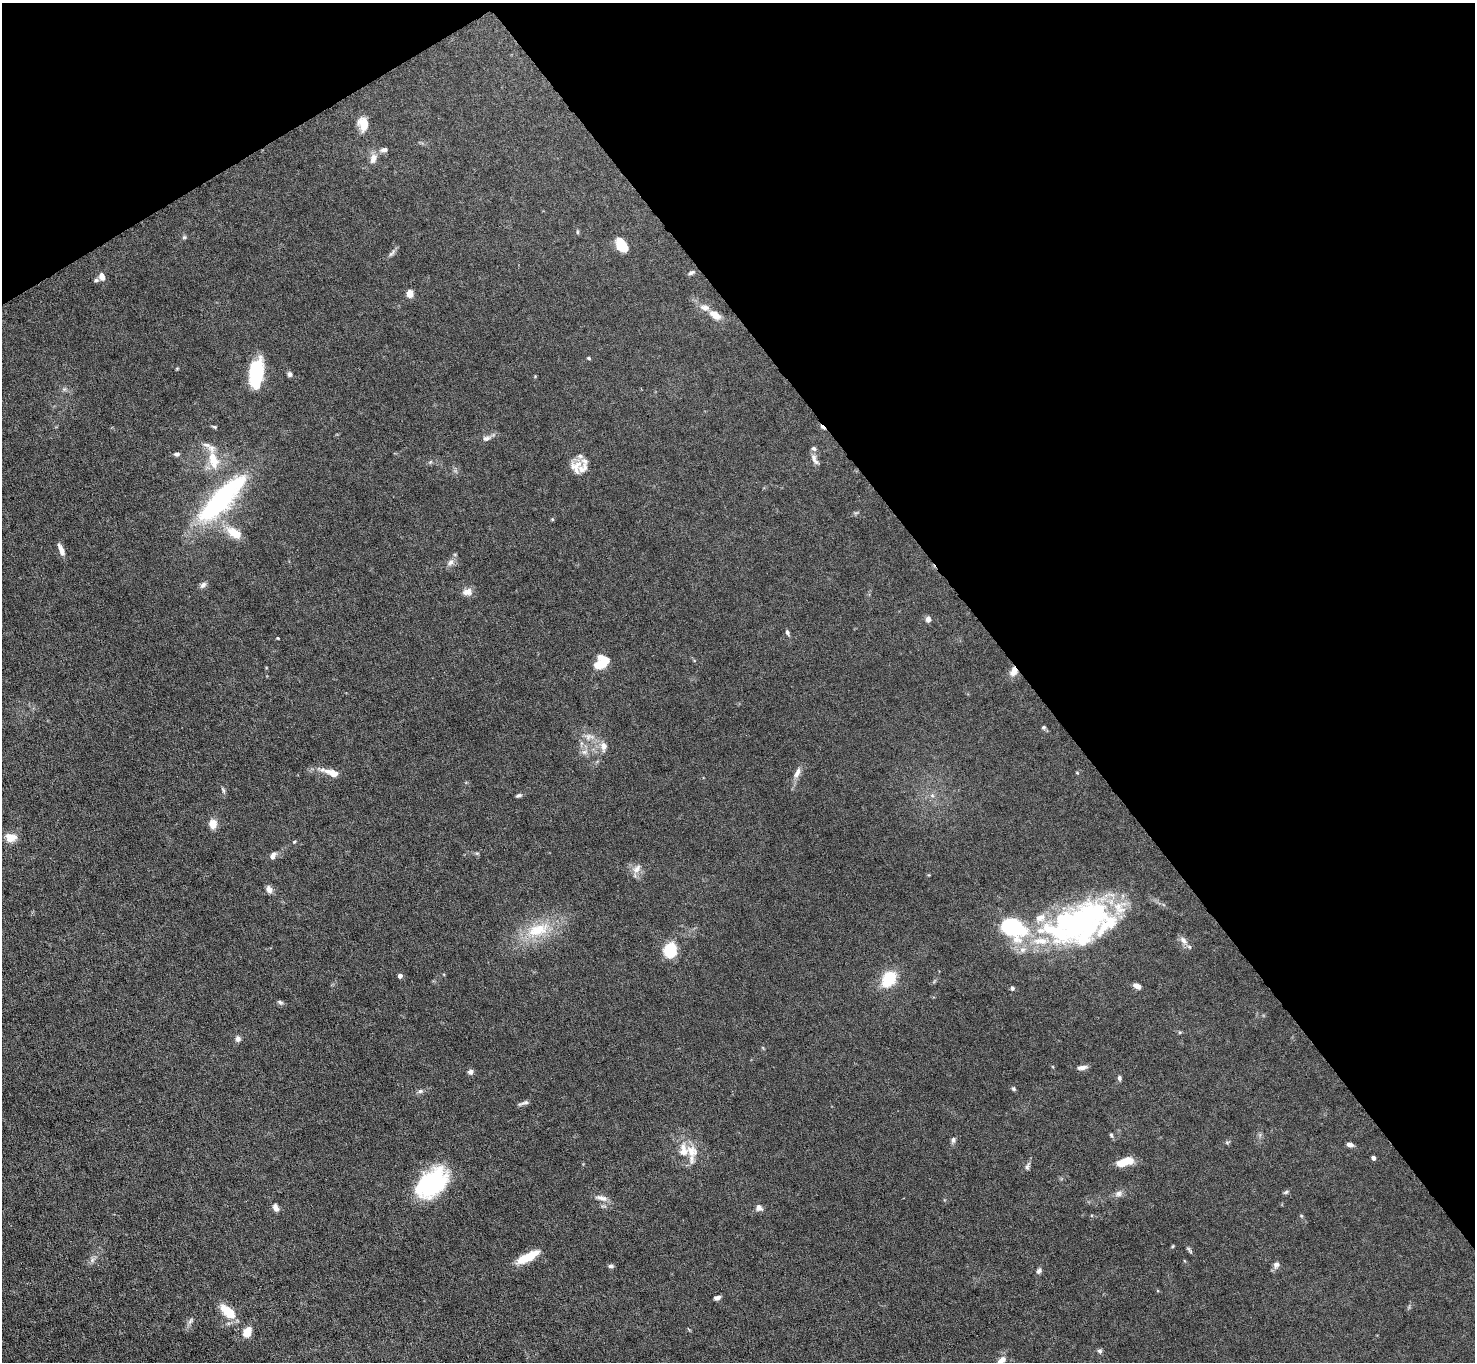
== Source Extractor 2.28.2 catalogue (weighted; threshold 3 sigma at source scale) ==
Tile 3 of 4 x 4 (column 3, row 1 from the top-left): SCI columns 2948-4420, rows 4234-5593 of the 5894 x 5887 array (HDU 1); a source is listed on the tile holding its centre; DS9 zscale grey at full resolution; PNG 1477 x 1364 px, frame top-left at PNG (2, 3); no overlay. Shown black and unused: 34% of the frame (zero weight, under 4 of 8 exposures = <1% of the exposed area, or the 3 px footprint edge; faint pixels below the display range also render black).
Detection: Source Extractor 2.28.2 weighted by HDU 2 'WHT'; one run over the whole footprint, this tile lists its part. Background 0.0531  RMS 0.0029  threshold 0.0118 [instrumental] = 3 sigma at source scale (4.09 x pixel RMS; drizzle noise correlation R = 1.36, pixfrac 0.8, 0.05/0.05 arcsec/px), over >= 5 px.
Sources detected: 114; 4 inside a brighter object's white glare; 1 cosmic-ray / hot-pixel residue — not listed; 15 inside a brighter listed object's ellipse — not listed separately; the other 94 listed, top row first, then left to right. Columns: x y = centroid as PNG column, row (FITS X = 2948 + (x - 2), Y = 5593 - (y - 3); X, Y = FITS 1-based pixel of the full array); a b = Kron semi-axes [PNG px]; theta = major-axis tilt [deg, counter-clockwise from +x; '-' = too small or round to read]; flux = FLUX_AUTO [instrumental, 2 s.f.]
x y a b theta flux
363 124 14 10 -77 4.1
384 150 10 6 13 0.93
373 158 13 8 75 1.9
577 232 6 4 -89 0.31
184 237 6 5 - 0.4
622 245 15 9 -53 5.9
392 253 13 5 45 0.83
691 272 9 6 21 0.71
102 276 10 7 -75 1.6
410 293 7 6 - 2.5
715 315 15 9 -37 2.7
589 358 5 4 - 0.37
177 368 5 3 - 0.25
256 373 28 13 83 17
290 374 6 6 - 0.68
64 389 7 4 -18 0.51
214 427 7 4 -11 0.38
486 438 12 7 18 1.2
177 454 6 5 - 0.79
814 459 16 6 -63 1.3
213 460 27 12 -76 6.6
583 468 24 17 -32 3.5
221 500 60 18 46 44
234 533 24 12 -33 4.8
61 550 15 5 -68 1.7
450 562 12 6 47 1.3
203 585 9 6 45 0.95
467 592 12 9 10 1.8
928 619 7 6 - 1.1
787 632 8 4 -65 0.59
278 638 4 3 - 0.21
600 665 11 11 - 5.5
1013 671 12 9 70 2.2
1044 727 6 5 - 0.45
589 737 16 9 -1 2.3
604 746 14 9 -83 2
584 752 9 6 1 1.1
332 772 21 8 -16 3
797 773 15 7 66 1.8
1077 773 4 4 - 0.25
223 790 11 4 -70 0.51
519 795 8 5 20 0.55
932 795 6 6 - 0.67
213 824 9 8 - 2.9
11 838 11 9 3 3.4
294 842 6 4 40 0.33
273 856 8 5 61 1.5
637 868 15 9 51 1.9
269 890 9 7 -54 1.3
1075 924 71 48 34 59
1013 927 30 24 -42 24
538 930 34 17 17 11
1183 940 14 7 -49 1.6
670 950 9 8 - 19
400 976 4 4 - 1.6
889 978 11 8 55 16
1137 986 7 5 -26 2
1012 988 6 5 - 0.53
280 1002 9 5 -23 0.56
1180 1032 5 5 - 0.31
238 1039 7 6 - 0.9
1082 1067 11 5 7 1.3
470 1071 6 6 - 0.92
1119 1078 6 5 - 0.6
1014 1089 6 5 - 0.44
420 1091 7 6 - 0.64
524 1103 15 4 18 0.82
1111 1135 7 4 -61 0.41
953 1140 8 5 75 0.72
1227 1142 6 4 19 0.37
1350 1144 7 5 -20 1.1
692 1151 19 15 -44 4.5
1373 1158 4 4 - 1.2
1123 1163 13 9 13 3.5
1027 1166 13 5 72 0.79
431 1183 38 24 42 25
1286 1192 7 5 18 0.5
1118 1194 10 8 13 1.2
601 1198 19 7 -12 1.7
275 1208 10 6 -63 1.2
759 1208 8 7 - 1.3
1301 1216 6 5 - 0.35
1189 1250 12 3 -52 0.54
528 1257 24 8 27 7
92 1260 8 6 48 0.84
1276 1265 9 8 - 1.1
611 1266 6 5 - 0.58
1039 1271 8 6 58 0.79
717 1298 7 5 14 0.97
228 1312 19 9 -41 6.4
190 1321 10 4 55 0.7
247 1332 10 8 56 3.8
1100 1351 6 6 - 0.64
1003 1359 7 7 - 1.3
Overlapping masked pixels (flux is a lower limit): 1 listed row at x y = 1013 671